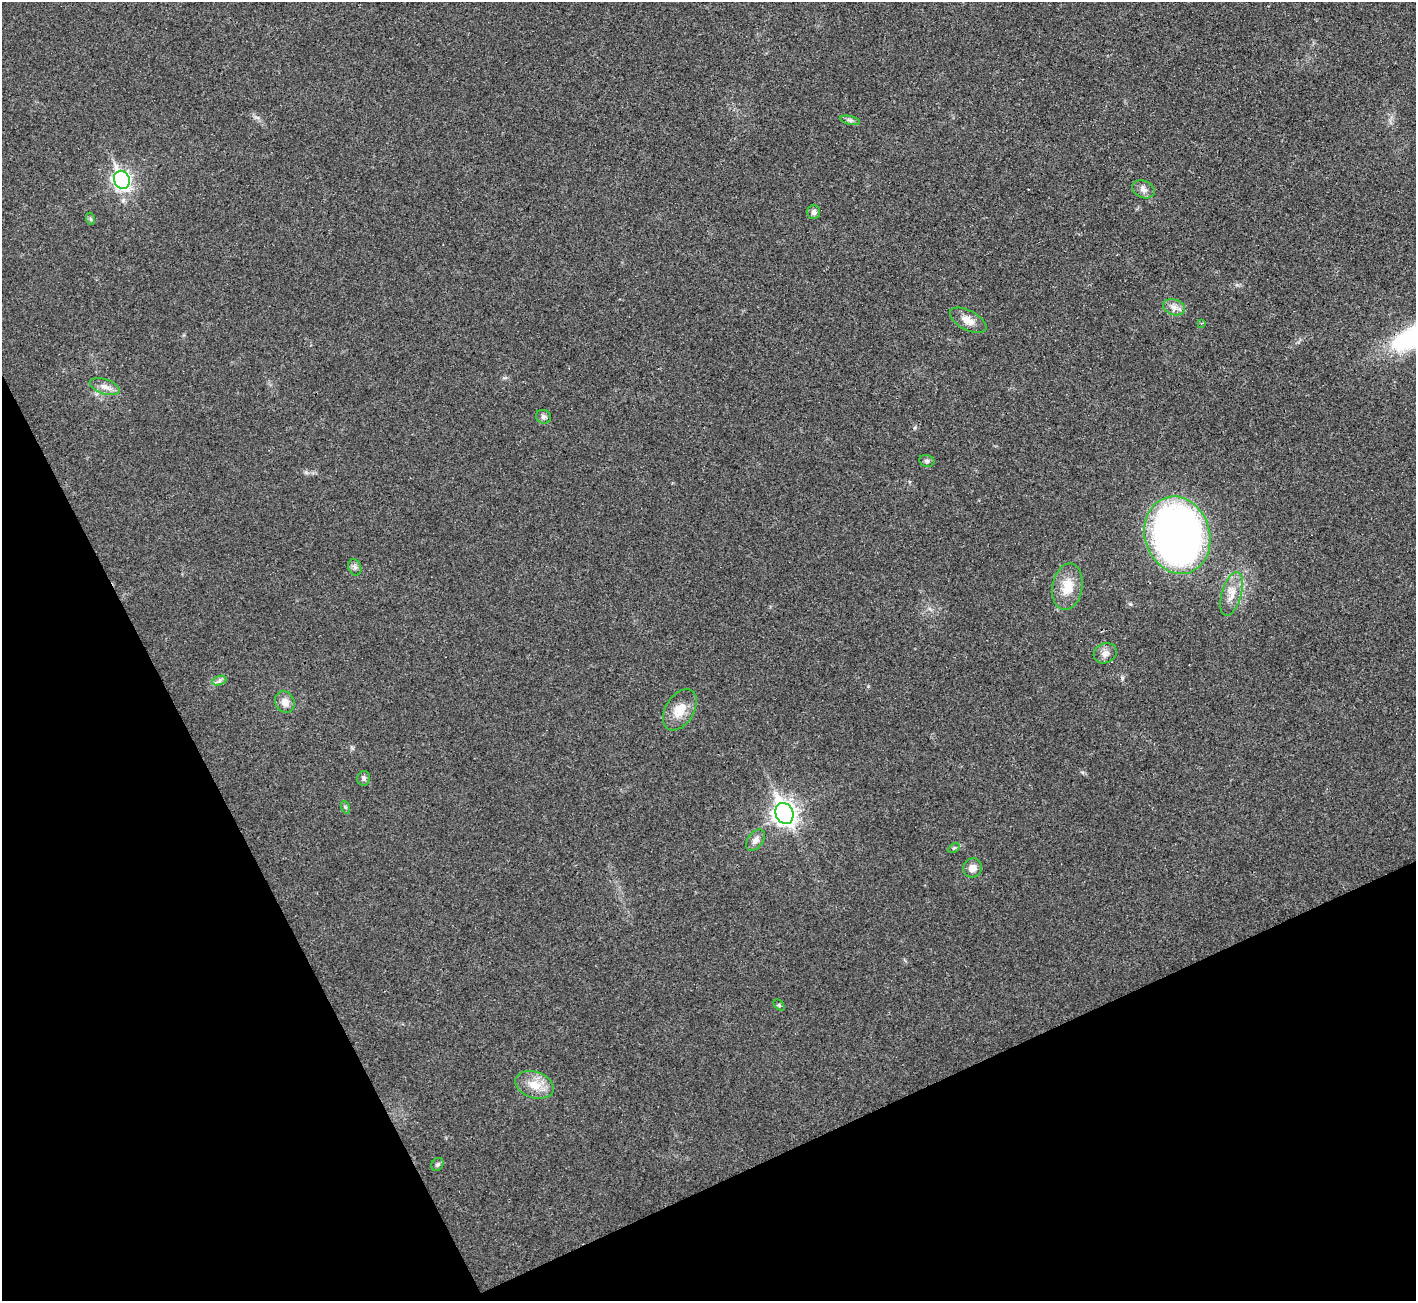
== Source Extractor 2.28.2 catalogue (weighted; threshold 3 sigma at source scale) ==
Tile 14 of 4 x 4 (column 2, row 4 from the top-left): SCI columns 1455-2868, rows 194-1492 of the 5742 x 5715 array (HDU 1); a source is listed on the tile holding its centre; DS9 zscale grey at full resolution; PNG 1418 x 1303 px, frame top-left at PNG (2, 2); each listed source drawn as its Kron ellipse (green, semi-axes under 4 px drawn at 4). Shown black and unused: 24% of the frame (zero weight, under 3 of 4 exposures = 2% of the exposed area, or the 3 px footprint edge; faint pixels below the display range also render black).
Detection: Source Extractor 2.28.2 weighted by HDU 2 'WHT'; one run over the whole footprint, this tile lists its part. Background 0.0213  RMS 0.0044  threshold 0.0197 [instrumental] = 3 sigma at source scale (4.5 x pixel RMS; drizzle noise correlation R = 1.50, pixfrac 1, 0.05/0.05 arcsec/px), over >= 5 px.
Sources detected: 28; all 28 listed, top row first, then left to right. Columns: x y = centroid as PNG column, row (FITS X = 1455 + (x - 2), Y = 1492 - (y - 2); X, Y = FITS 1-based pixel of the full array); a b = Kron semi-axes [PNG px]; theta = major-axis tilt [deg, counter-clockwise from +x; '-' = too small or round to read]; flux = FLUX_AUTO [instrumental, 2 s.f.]
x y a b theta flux
850 120 10 4 -13 1
122 180 9 7 -66 150
1143 189 11 8 -24 2.3
814 212 7 6 - 1.4
91 219 6 4 -71 0.6
1174 307 11 7 -19 2.6
968 320 20 9 -28 4.4
1202 323 4 2 - 0.34
105 387 15 7 -18 3.1
543 417 8 6 -25 1.4
927 461 7 5 -12 1
1177 535 39 32 -71 280
355 567 8 6 -69 1.3
1067 587 23 15 80 8.6
1232 594 22 10 74 5.8
1105 653 12 10 25 2.6
219 681 7 4 19 1.1
285 702 11 9 -61 3.3
680 710 22 14 58 7.6
364 778 7 6 - 1.1
345 807 6 4 -71 0.66
784 814 11 8 -65 300
756 840 12 7 53 2.5
954 848 6 4 32 0.61
973 868 10 9 - 3
779 1005 6 4 -45 0.64
535 1085 20 13 -18 7.6
437 1164 7 5 51 0.83
Overlapping masked pixels (flux is a lower limit): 1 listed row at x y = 1177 535